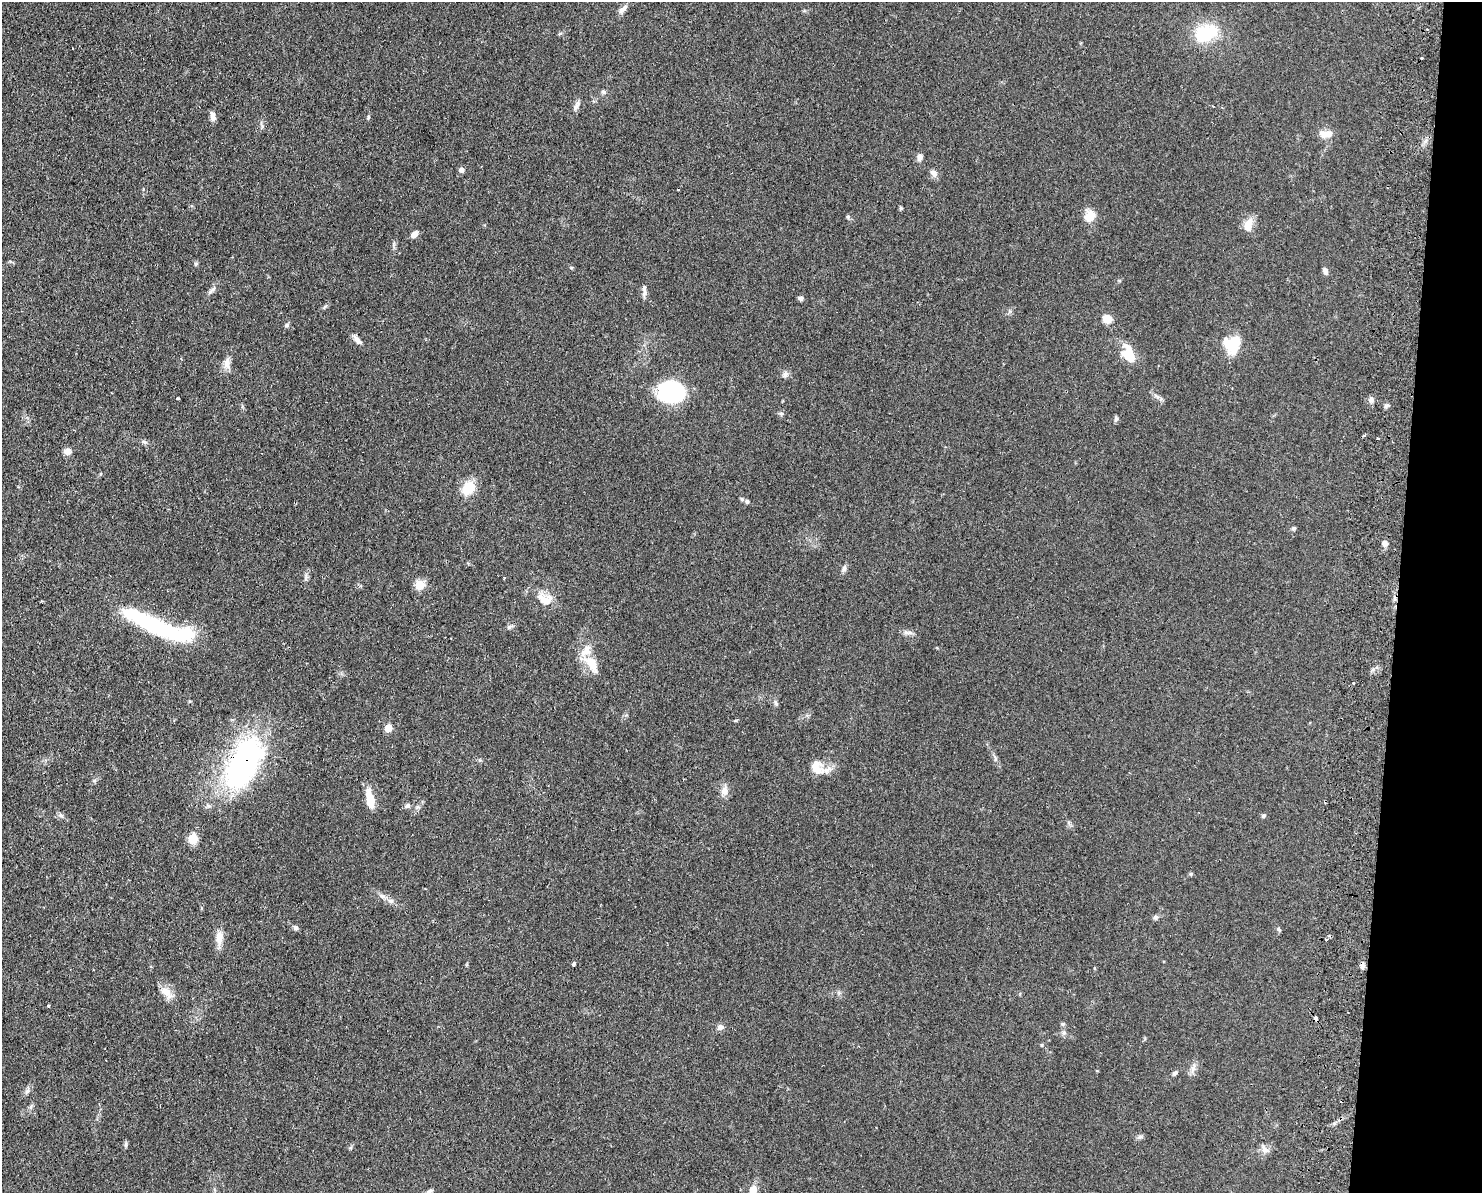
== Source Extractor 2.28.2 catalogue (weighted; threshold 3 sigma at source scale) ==
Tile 6 of 3 x 4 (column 3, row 2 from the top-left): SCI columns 3133-4612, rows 2392-3582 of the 4899 x 4783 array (HDU 1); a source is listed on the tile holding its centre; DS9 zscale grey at full resolution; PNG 1484 x 1195 px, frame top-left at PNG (2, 2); no overlay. Shown black and unused: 6% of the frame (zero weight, under 2 of 3 exposures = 3% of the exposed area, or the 3 px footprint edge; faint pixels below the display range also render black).
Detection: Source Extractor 2.28.2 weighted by HDU 2 'WHT'; one run over the whole footprint, this tile lists its part. Background 0.0673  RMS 0.0058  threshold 0.0261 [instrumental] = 3 sigma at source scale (4.5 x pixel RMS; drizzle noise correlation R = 1.50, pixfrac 1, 0.05/0.05 arcsec/px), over >= 5 px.
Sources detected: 95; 2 inside a brighter object's white glare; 7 cosmic-ray / hot-pixel residue — not listed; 4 inside a brighter listed object's ellipse — not listed separately; the other 82 listed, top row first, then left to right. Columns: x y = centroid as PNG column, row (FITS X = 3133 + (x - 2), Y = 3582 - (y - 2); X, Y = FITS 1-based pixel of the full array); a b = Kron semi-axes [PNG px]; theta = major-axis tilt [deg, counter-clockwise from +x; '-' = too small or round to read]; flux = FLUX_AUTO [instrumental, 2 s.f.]
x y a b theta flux
622 9 14 6 40 2.8
1206 33 24 17 19 27
603 92 7 6 - 1.2
576 106 15 5 62 2.2
213 116 10 6 -82 3.3
368 117 6 4 71 0.84
1326 134 18 9 0 4.9
920 157 9 7 80 2.4
462 169 6 5 - 2.2
934 173 10 8 -56 2.8
901 208 5 5 - 0.75
1089 216 15 12 70 6.8
848 217 6 5 - 0.86
1248 223 16 9 51 5.5
414 234 8 6 44 3.4
196 264 6 4 67 0.93
1325 271 8 5 -70 2.2
644 290 20 5 89 2.4
211 291 15 5 42 2.2
801 298 6 5 - 1.7
1107 319 9 8 - 7.4
287 325 7 5 17 1.1
357 340 16 6 -46 2.7
1233 344 23 15 67 14
1128 354 20 12 -64 13
227 363 17 8 -89 3.9
785 374 9 7 71 2
671 392 21 16 1 75
178 398 3 2 - 0.8
1371 400 8 6 -89 1.7
1386 406 7 4 46 1.1
781 413 6 4 18 0.91
1116 419 7 5 71 1.1
1364 435 3 3 - 0.95
144 442 8 4 -19 1.2
67 451 10 8 -2 3
468 488 15 12 52 13
747 501 6 6 - 1.2
1294 528 5 5 - 0.98
1385 543 5 5 - 3.5
844 568 9 6 80 1.7
504 578 3 3 - 0.46
420 585 9 9 - 8.2
544 600 21 12 -37 8.6
509 627 9 4 35 1.2
161 628 72 15 -19 71
909 633 11 4 -11 1.8
592 664 27 13 -54 11
1353 683 3 2 - 1.8
776 703 8 5 -69 1.2
388 728 5 5 - 12
995 757 9 3 -77 1.2
245 764 65 40 62 110
816 766 28 16 -21 9.5
724 791 14 9 75 3.9
370 799 19 8 -79 12
408 806 7 6 - 1.6
61 815 8 6 -47 1.5
1263 816 6 5 - 0.98
193 839 6 5 - 27
383 896 8 6 -18 1.9
1155 917 6 6 - 1.4
296 928 6 6 - 1.5
1279 929 6 5 - 0.98
219 938 19 9 86 5.7
574 964 4 3 - 1.8
1362 966 7 6 - 1.9
166 992 15 11 -33 5.8
48 1006 3 3 - 1.9
1316 1018 4 3 - 3.2
1063 1024 5 5 - 0.83
720 1027 8 7 - 2.2
1064 1033 7 4 1 1
1041 1045 5 3 - 0.58
1193 1069 9 6 66 2.4
1175 1073 8 5 29 1.2
27 1091 10 5 59 1.8
1140 1137 8 5 21 1.3
126 1144 7 4 89 1
1264 1150 12 8 -65 3
753 1190 10 7 70 6.3
429 1192 9 6 27 1.7
Overlapping masked pixels (flux is a lower limit): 2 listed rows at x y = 245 764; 1316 1018
Isophote crosses this tile's border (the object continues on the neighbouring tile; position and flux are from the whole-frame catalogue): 2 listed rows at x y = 753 1190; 429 1192
Unlisted compact peaks at least as high as the median listed source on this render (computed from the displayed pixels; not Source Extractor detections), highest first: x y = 1191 874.